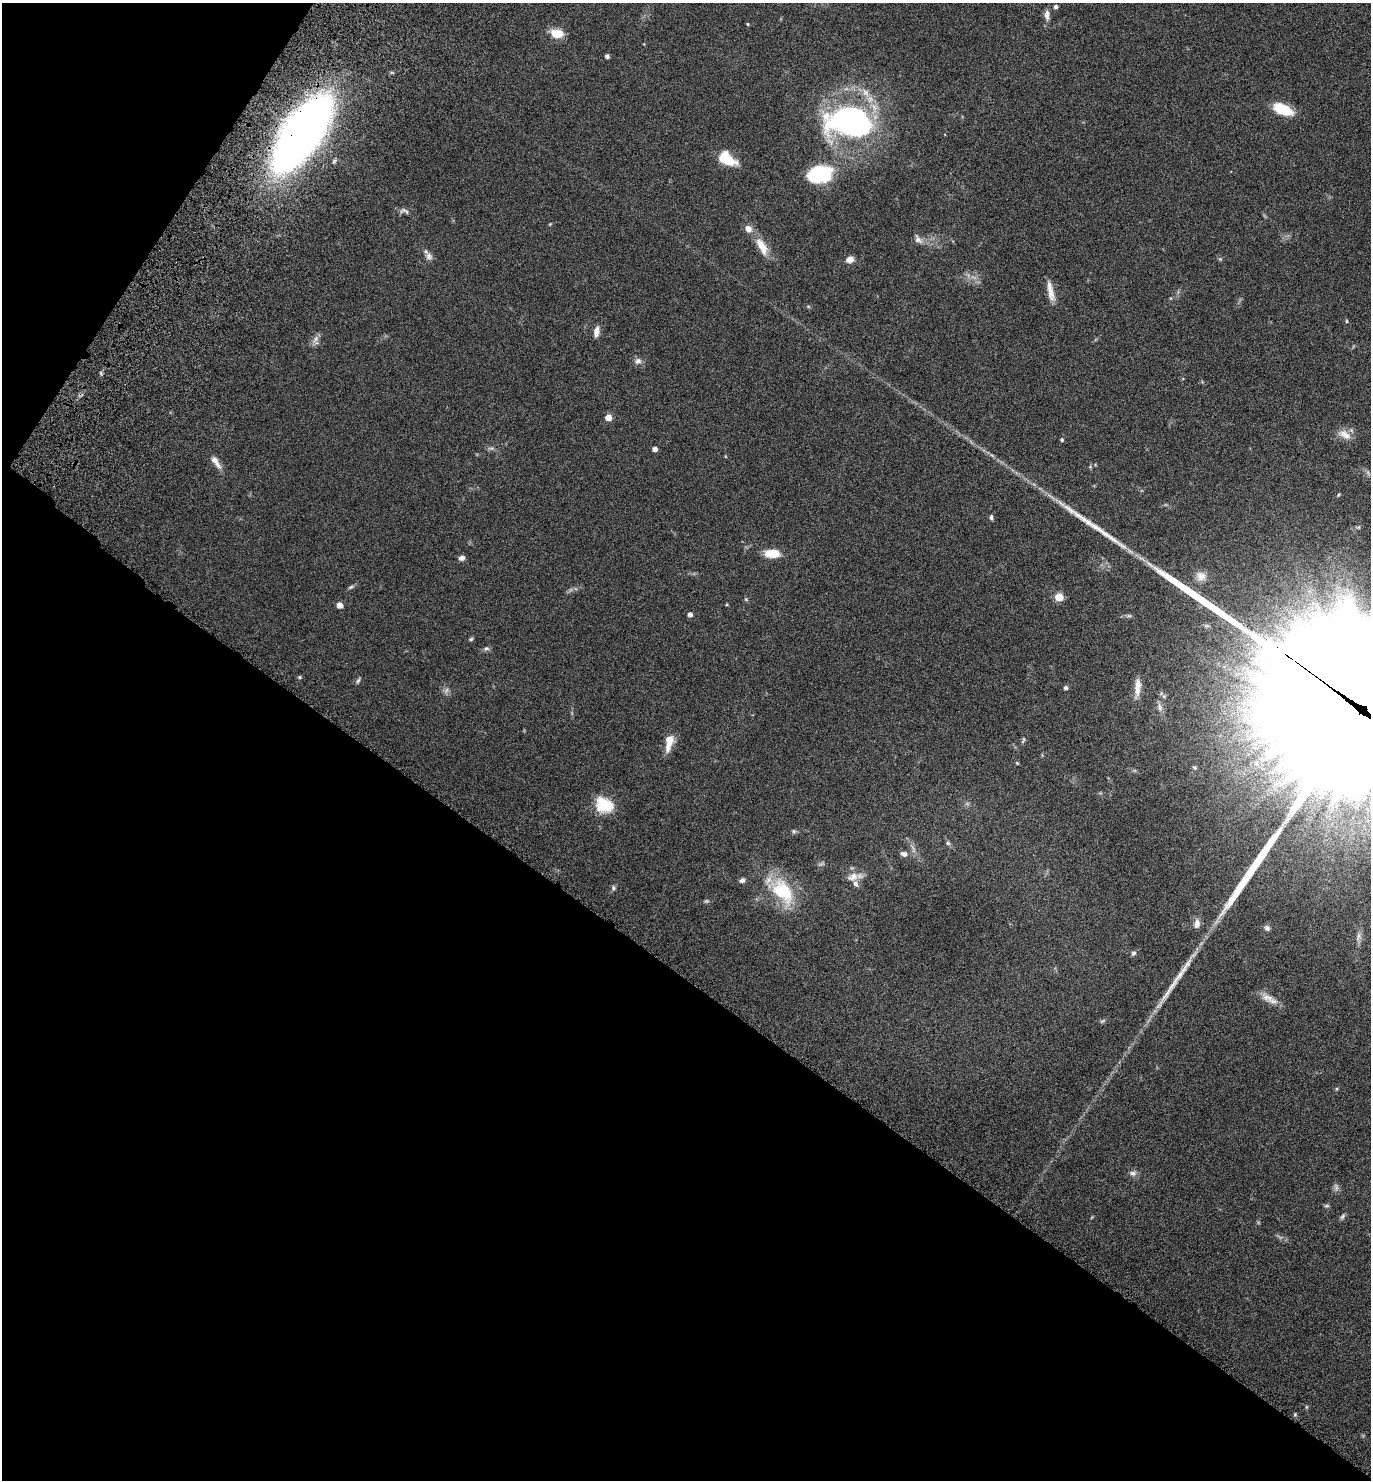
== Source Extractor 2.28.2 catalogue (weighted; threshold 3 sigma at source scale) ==
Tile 9 of 4 x 4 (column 1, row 3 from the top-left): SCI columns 268-1636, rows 1560-3037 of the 6147 x 6073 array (HDU 1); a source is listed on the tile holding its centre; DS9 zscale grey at full resolution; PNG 1373 x 1482 px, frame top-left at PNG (2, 3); no overlay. Shown black and unused: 38% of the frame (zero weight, under 6 of 12 exposures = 6% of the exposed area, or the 3 px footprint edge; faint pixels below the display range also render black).
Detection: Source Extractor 2.28.2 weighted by HDU 2 'WHT'; one run over the whole footprint, this tile lists its part. Background 0.0751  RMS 0.0039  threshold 0.0159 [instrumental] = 3 sigma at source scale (4.09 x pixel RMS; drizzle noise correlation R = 1.36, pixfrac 0.8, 0.05/0.05 arcsec/px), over >= 5 px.
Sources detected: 76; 4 long thin detections or spike segments (spike, bleed or trail) — not listed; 4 inside a brighter listed object's ellipse — not listed separately; the other 68 listed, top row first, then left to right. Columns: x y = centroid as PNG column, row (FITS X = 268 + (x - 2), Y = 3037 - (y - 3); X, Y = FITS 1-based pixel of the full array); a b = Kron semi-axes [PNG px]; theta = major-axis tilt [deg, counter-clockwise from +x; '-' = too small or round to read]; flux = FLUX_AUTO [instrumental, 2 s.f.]
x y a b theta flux
1055 7 5 5 - 0.8
1047 15 13 6 -86 1.8
748 24 4 3 - 0.35
557 33 13 8 -9 6.6
607 56 4 4 - 0.91
866 93 13 7 -54 2.7
1283 109 21 10 -24 10
850 122 44 26 -8 91
302 133 47 19 56 450
727 159 16 10 -33 11
819 174 30 20 10 19
404 211 15 7 -12 1.3
550 224 4 4 - 0.28
918 239 13 8 -57 1.6
762 246 25 10 -61 5.3
429 256 9 8 - 1.6
850 259 9 7 19 2.1
1050 291 27 7 -79 3.5
808 306 6 4 -19 0.39
1346 321 5 3 - 0.3
596 332 13 6 83 2.1
316 339 11 6 58 1.5
638 361 8 8 - 1.5
608 418 5 5 - 4
1345 434 19 10 -26 3.2
1062 440 4 4 - 0.6
491 448 10 4 -12 0.78
654 449 4 4 - 1.7
214 460 12 7 -55 2.1
991 517 7 4 84 0.71
772 553 16 9 -2 6
461 558 7 5 18 1.5
1201 576 14 12 -30 3.1
351 587 8 5 26 0.66
1059 597 5 5 - 11
340 605 5 4 - 3.2
690 614 4 4 - 1.4
1129 616 7 4 0 0.57
471 639 6 5 - 0.52
486 648 8 6 2 0.8
300 677 5 4 - 0.44
358 681 7 5 62 0.65
1138 687 24 7 87 3.6
1066 688 4 4 - 0.92
446 690 8 4 53 0.83
1365 706 76 55 -49 29000
1160 708 11 6 -77 1.4
1023 740 10 3 74 0.54
669 742 21 8 79 5.2
1017 763 5 4 - 0.34
604 805 20 15 -23 11
794 831 6 5 - 0.58
948 843 6 6 - 0.7
904 854 8 7 - 1.4
853 877 18 10 16 3.3
742 880 7 5 39 1
613 888 7 6 - 0.75
782 891 37 22 -51 19
706 901 6 5 - 0.55
1197 924 12 8 75 1.9
1267 928 8 7 - 1.1
1358 937 14 4 72 1.4
1133 953 6 5 - 0.85
1268 998 19 9 -16 3.2
1133 1173 10 7 -7 1.2
1336 1188 9 4 -82 0.93
1326 1206 8 4 0 0.51
1342 1216 9 5 46 0.74
Overlapping masked pixels (flux is a lower limit): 2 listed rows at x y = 302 133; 1365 706
Isophote crosses this tile's border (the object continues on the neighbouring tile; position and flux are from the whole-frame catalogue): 1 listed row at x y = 1365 706